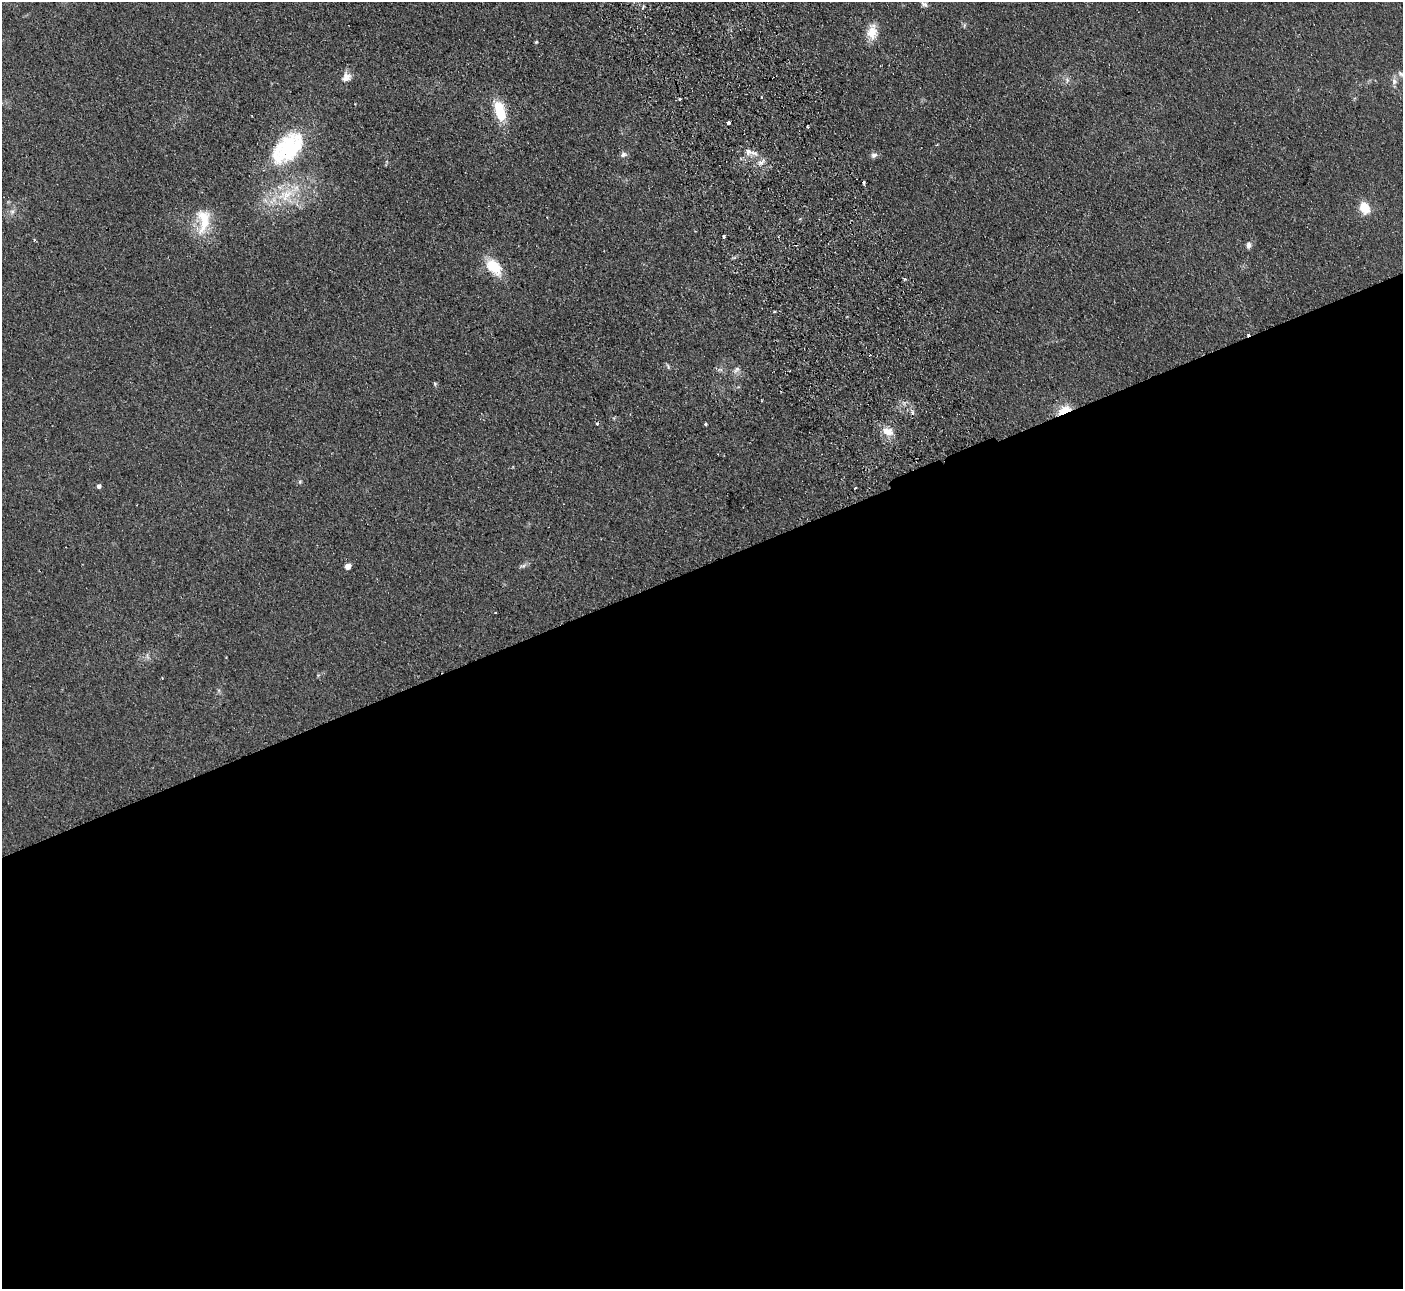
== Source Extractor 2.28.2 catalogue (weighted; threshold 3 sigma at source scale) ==
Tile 15 of 4 x 4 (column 3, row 4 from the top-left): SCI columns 2856-4256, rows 183-1469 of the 5710 x 5643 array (HDU 1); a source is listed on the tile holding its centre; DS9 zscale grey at full resolution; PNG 1405 x 1291 px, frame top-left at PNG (2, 2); no overlay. Shown black and unused: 56% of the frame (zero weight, under 2 of 3 exposures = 3% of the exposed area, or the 3 px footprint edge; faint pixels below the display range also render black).
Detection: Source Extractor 2.28.2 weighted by HDU 2 'WHT'; one run over the whole footprint, this tile lists its part. Background 0.0981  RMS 0.01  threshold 0.0467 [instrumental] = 3 sigma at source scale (4.5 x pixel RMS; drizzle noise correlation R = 1.50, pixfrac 1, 0.05/0.05 arcsec/px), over >= 5 px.
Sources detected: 46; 5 cosmic-ray / hot-pixel residue — not listed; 2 inside a brighter listed object's ellipse — not listed separately; the other 39 listed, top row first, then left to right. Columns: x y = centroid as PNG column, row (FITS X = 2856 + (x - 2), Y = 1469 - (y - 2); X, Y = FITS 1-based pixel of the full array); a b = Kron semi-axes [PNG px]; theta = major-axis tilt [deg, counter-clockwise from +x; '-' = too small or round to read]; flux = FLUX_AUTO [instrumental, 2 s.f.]
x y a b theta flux
924 4 9 6 -29 3
872 32 20 13 86 16
536 42 4 3 - 1.3
1401 74 11 6 -41 3.5
346 77 15 11 31 7.8
1067 80 9 6 -89 3.6
1394 82 11 6 89 4.7
761 97 3 2 - 1.6
679 99 3 3 - 3.8
499 111 25 12 -72 34
729 123 3 3 - 13
808 127 3 2 - 0.98
288 148 35 23 51 98
748 152 8 8 - 5.2
623 154 8 6 16 3.6
874 155 8 7 - 3.9
761 162 13 5 40 4.4
286 195 31 21 22 49
1364 208 11 9 -67 21
12 212 8 6 68 3.4
203 221 36 17 86 35
723 236 3 3 - 2.4
34 240 5 3 - 0.91
1248 245 8 6 90 3.9
494 267 21 13 -48 30
774 312 3 2 - 1.9
668 366 9 4 -65 1.7
720 370 7 4 -1 2.4
736 370 11 6 45 3.9
435 384 5 5 - 1.4
1064 410 17 9 28 16
705 424 3 3 - 2.5
887 431 16 9 -20 12
300 482 6 5 - 1.7
99 486 4 4 - 3.7
855 488 3 2 - 1.6
348 566 5 4 - 11
523 566 12 4 20 2.8
496 613 3 2 - 1.3
Overlapping masked pixels (flux is a lower limit): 1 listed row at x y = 1064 410
Isophote crosses this tile's border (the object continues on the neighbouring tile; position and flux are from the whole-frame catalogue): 1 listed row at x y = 1401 74